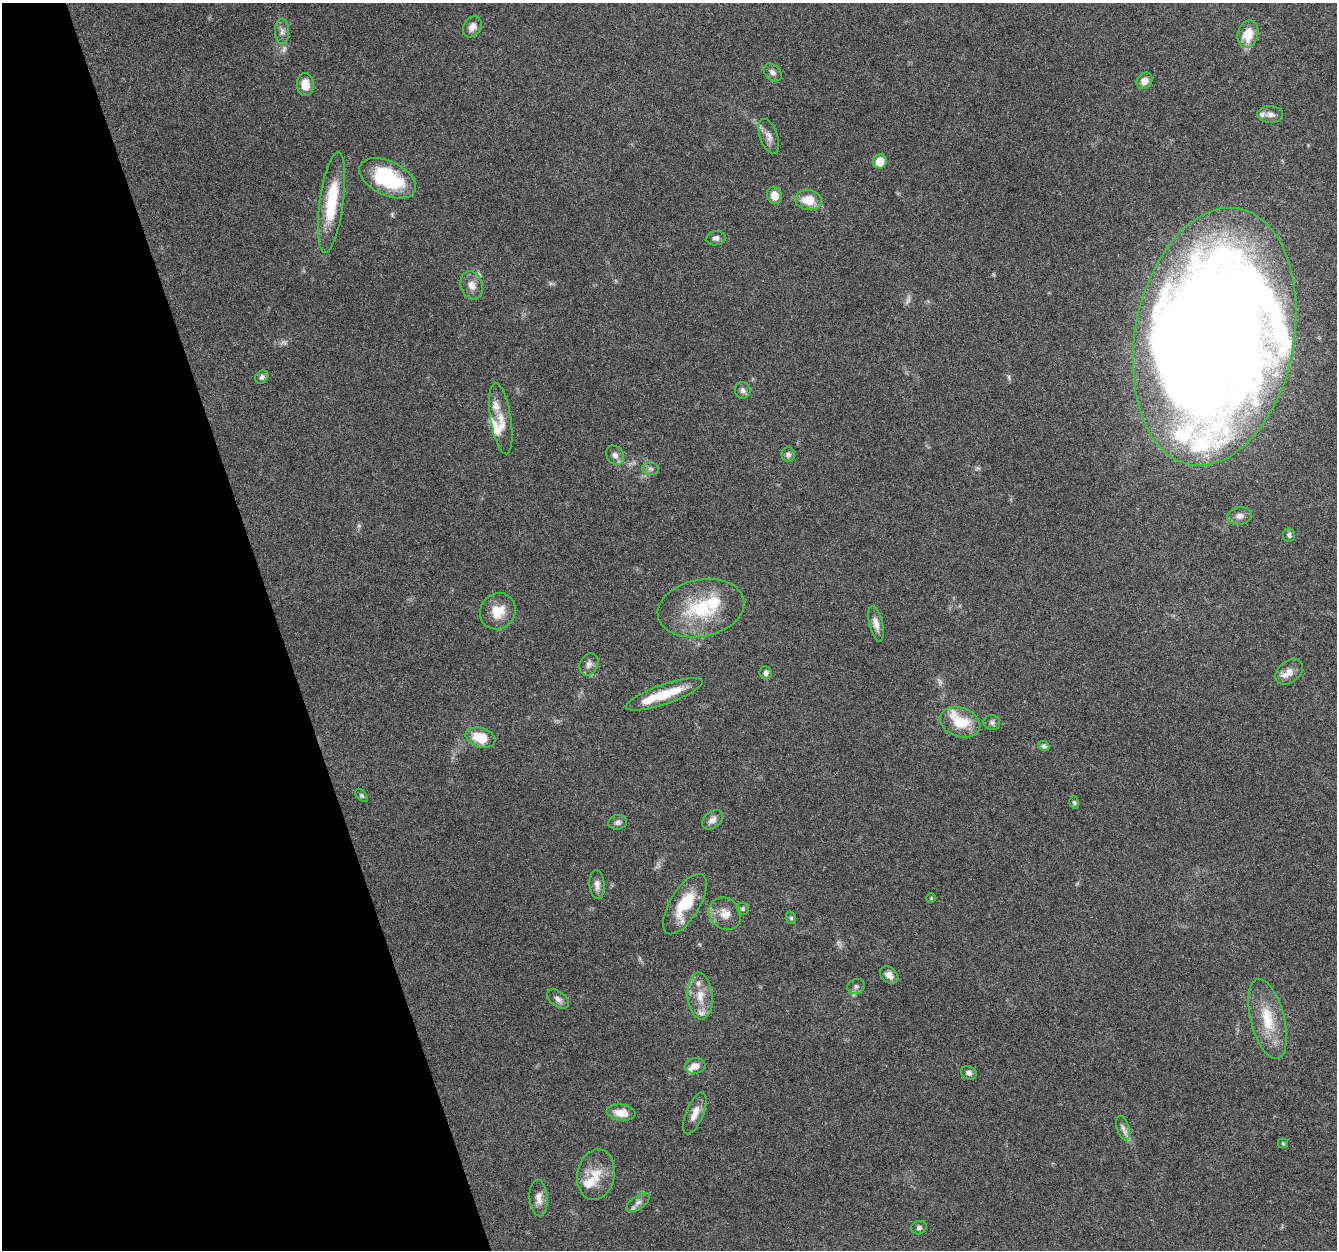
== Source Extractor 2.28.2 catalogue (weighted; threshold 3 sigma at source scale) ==
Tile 5 of 4 x 4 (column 1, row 2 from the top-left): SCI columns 1-1335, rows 2553-3800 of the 5340 x 5160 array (HDU 1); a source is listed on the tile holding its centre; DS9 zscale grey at full resolution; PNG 1339 x 1252 px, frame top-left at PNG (2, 3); each listed source drawn as its Kron ellipse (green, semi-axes under 4 px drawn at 4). Shown black and unused: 21% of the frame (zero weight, under 4 of 8 exposures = <1% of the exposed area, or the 3 px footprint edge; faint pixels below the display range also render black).
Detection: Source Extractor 2.28.2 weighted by HDU 2 'WHT'; one run over the whole footprint, this tile lists its part. Background 0.0853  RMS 0.0039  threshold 0.0161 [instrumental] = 3 sigma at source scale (4.09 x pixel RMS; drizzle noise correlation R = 1.36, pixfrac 0.8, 0.0396/0.0396 arcsec/px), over >= 5 px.
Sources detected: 77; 5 too faint to see at this stretch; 1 inside a brighter object's white glare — neither listed nor drawn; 11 inside a brighter listed object's ellipse — not listed separately; the other 60 listed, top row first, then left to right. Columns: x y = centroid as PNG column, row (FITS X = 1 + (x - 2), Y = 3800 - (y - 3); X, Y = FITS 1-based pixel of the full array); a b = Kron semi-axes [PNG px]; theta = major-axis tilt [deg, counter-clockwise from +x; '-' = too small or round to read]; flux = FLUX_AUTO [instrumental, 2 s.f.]
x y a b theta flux
472 27 11 8 58 2.7
282 31 12 7 -90 1.8
1248 34 14 10 75 7.2
773 72 10 7 -45 1.5
1144 81 9 7 50 2.8
305 84 11 8 -88 4.7
1270 114 13 8 -2 2.1
769 136 18 9 -71 2.7
880 162 7 7 - 5.4
387 178 30 17 -26 28
774 195 9 7 -74 4.1
808 200 13 10 -8 6.9
331 202 51 12 82 19
716 238 9 7 8 1.4
472 285 14 11 -70 3.3
1214 337 130 79 79 1300
262 377 7 6 - 1
743 390 8 7 - 1.3
501 418 36 10 -81 5.8
615 455 10 8 -53 1.7
788 455 7 6 - 1.1
651 469 8 6 0 1
1239 516 12 8 8 2.3
1289 535 7 6 - 0.96
701 608 44 28 11 24
498 611 19 17 48 7.3
876 624 18 7 -78 2.7
589 664 11 9 62 1.9
1289 672 16 10 41 3.5
766 673 6 6 - 1.3
664 694 40 9 19 13
960 722 21 14 -20 11
992 723 8 7 - 1.1
481 738 15 9 -16 8.8
1044 746 6 4 -38 0.78
362 795 8 4 -46 0.67
1074 802 6 4 -73 0.6
712 820 12 8 38 2.1
618 822 9 7 11 1.5
597 885 14 7 -85 2.1
931 898 5 4 - 0.4
685 904 34 14 58 14
743 909 6 6 - 0.7
725 914 17 15 -49 4.5
791 918 6 5 - 0.72
889 975 10 7 -41 2.3
856 986 9 7 22 1.2
700 996 23 12 -85 6.7
558 999 12 7 -36 1.8
1268 1019 41 17 -76 14
695 1066 10 7 6 2.6
969 1073 8 6 -27 1.3
621 1113 14 8 -7 5
695 1113 22 8 67 3.9
1123 1128 12 6 -73 1.8
1283 1143 5 4 - 0.43
596 1175 26 18 79 8
539 1198 18 9 -86 3
638 1203 13 6 36 1.9
919 1228 8 6 15 0.9